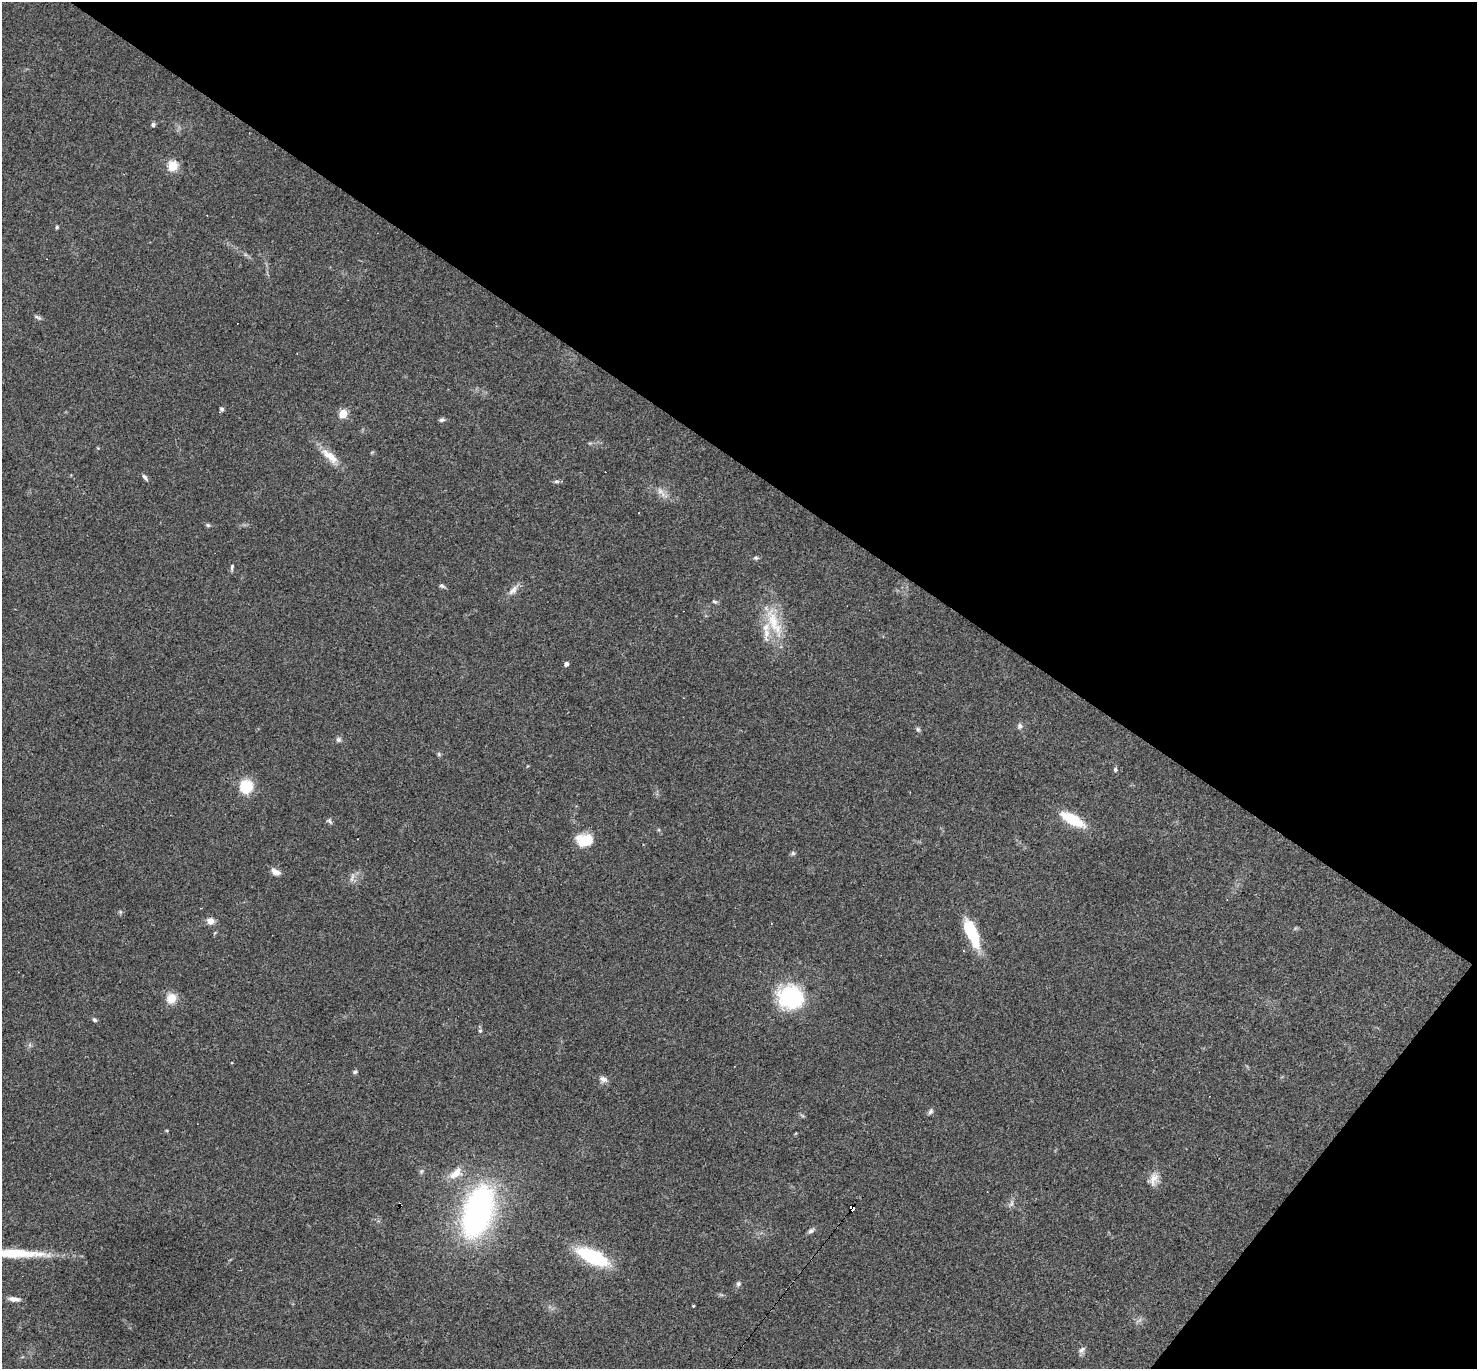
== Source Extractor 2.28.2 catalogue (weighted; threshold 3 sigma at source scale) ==
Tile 8 of 4 x 4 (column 4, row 2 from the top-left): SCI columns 4427-5901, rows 3025-4391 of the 5901 x 5907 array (HDU 1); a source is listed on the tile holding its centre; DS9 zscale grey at full resolution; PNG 1479 x 1371 px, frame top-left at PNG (2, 2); no overlay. Shown black and unused: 37% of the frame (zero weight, under 3 of 4 exposures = <1% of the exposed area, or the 3 px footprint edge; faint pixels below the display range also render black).
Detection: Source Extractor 2.28.2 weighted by HDU 2 'WHT'; one run over the whole footprint, this tile lists its part. Background 0.0572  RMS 0.0052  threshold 0.0232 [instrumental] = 3 sigma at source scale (4.5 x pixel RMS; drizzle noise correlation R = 1.50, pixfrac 1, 0.05/0.05 arcsec/px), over >= 5 px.
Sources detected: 60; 1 inside a brighter object's white glare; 3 cosmic-ray / hot-pixel residue — not listed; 1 inside a brighter listed object's ellipse — not listed separately; the other 55 listed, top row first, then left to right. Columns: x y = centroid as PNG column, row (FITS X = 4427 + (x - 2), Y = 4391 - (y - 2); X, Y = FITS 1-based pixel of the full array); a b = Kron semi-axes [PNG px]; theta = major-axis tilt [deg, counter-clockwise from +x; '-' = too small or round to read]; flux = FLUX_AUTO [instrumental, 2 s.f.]
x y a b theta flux
153 125 5 5 - 1.1
172 166 5 5 - 36
57 227 5 4 - 0.72
38 317 11 4 -29 1.1
222 409 5 4 - 1.6
343 414 5 5 - 23
442 420 8 5 18 1.2
330 456 30 10 -41 8.3
145 477 10 4 -52 1.2
557 481 7 5 -1 1.2
660 491 13 7 -34 3.2
639 513 3 2 - 0.28
208 525 6 5 - 0.86
756 558 6 5 - 0.91
232 567 9 4 83 1.1
442 586 7 5 -27 1.1
513 590 17 8 45 3.5
715 602 7 4 -8 0.86
773 622 48 14 -71 20
566 664 4 4 - 2
1020 726 7 7 - 1.6
918 729 6 5 - 0.92
338 739 7 7 - 1.3
439 754 6 4 -89 0.79
1115 769 6 5 - 0.96
246 786 11 10 - 20
1072 819 25 10 -27 19
330 821 9 5 -56 1.1
585 840 18 13 1 12
793 853 6 5 - 0.96
276 872 11 7 -32 3.3
352 878 15 4 74 1.9
120 912 6 5 - 0.79
210 921 9 7 -8 3.8
971 932 29 13 -70 20
791 997 30 27 -20 38
171 998 13 12 - 6.3
94 1020 6 5 - 1.1
480 1031 5 5 - 0.68
355 1072 6 5 - 0.98
603 1079 11 7 -22 2.4
930 1112 9 5 58 1.3
421 1171 6 5 - 0.96
456 1173 20 10 39 7.4
1154 1179 19 12 68 5.2
1011 1204 10 6 71 1.7
853 1208 6 4 57 160
478 1211 33 17 73 230
811 1231 8 6 26 1.5
16 1253 74 9 -2 25
593 1257 30 12 -25 43
738 1284 7 6 - 1.2
14 1299 14 6 -6 2.9
693 1306 3 2 - 0.46
1081 1350 11 6 38 1.9
Overlapping masked pixels (flux is a lower limit): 1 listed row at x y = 853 1208
Isophote crosses this tile's border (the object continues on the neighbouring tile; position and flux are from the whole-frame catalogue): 2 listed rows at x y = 16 1253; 14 1299